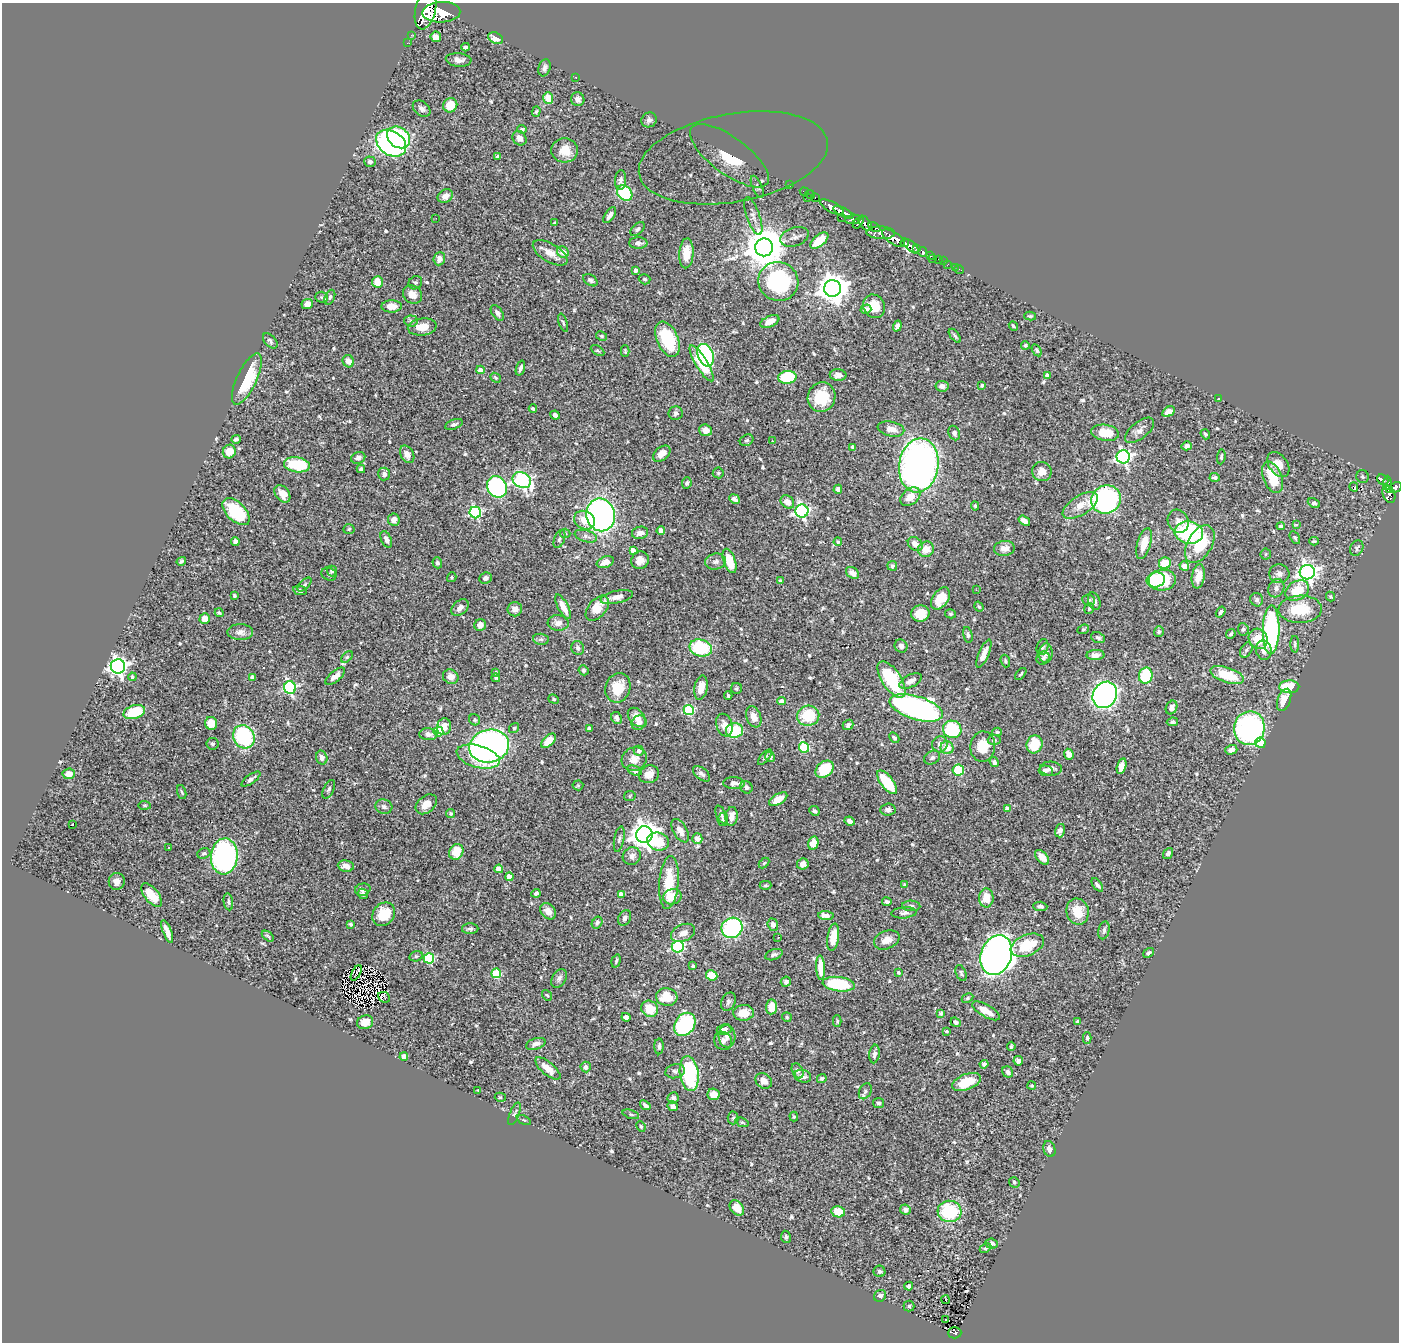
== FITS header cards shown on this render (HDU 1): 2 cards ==
NAXIS1  =                 1397
NAXIS2  =                 1340

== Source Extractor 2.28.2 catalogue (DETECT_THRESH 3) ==
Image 1397 x 1340 px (HDU 1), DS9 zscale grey, 1 PNG px = 1 image px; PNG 1401 x 1344 px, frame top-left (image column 1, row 1340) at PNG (2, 3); each listed source drawn as its Kron ellipse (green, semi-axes under 4 px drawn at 4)
Background 1.22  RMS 0.027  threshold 0.0815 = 3 sigma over >= 5 px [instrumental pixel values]
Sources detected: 624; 2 with non-positive FLUX_AUTO (blend fragments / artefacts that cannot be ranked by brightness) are neither listed nor drawn; of the other 622, the 500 brightest by FLUX_AUTO listed and drawn (122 fainter detections omitted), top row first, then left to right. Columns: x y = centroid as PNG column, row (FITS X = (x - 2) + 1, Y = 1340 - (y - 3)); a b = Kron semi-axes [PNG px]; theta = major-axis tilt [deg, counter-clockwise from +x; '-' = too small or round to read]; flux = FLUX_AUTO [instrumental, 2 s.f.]
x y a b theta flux
426 9 20 10 77 4500
441 12 19 10 2 4400
411 35 2 2 - 5.9
436 37 5 5 - 14
496 38 8 5 -24 15
407 43 2 2 - 6.9
466 47 4 3 - 5.2
459 60 13 6 -5 9.2
544 68 9 6 72 7.3
575 77 3 2 - 3.9
548 98 6 5 - 32
578 99 7 6 - 8.3
450 105 7 7 - 38
422 109 10 7 -37 7
536 112 5 4 - 2.5
649 120 8 7 - 6
522 129 5 4 - 4.5
399 137 12 10 -37 170
520 138 7 6 - 9.7
391 143 16 12 -35 490
565 150 13 12 - 33
498 156 3 3 - 2.8
729 156 47 18 -36 35
733 158 96 44 10 10
370 162 6 5 - 5.6
621 180 10 5 86 6.2
789 184 3 2 - 5.9
757 187 12 4 -66 4.6
804 192 4 2 - 9.8
625 193 8 6 -47 150
810 195 5 2 - 12
445 196 8 6 30 14
807 198 4 2 - 70
815 198 3 2 - 15
832 207 13 5 -28 1100
844 212 11 4 -25 1400
610 215 9 4 56 9.1
753 216 20 6 -71 12
436 218 2 2 - 17
841 218 2 2 - 7.3
853 219 8 4 8 430
555 223 4 3 - 4.8
858 223 7 3 53 340
865 223 8 5 -53 760
874 227 6 3 -31 340
638 229 8 5 41 4.5
881 233 14 6 -2 820
794 237 15 9 19 9.2
893 238 13 6 -34 2400
819 241 11 5 40 42
638 243 9 5 0 6.4
905 243 4 3 - 390
911 246 9 4 -44 760
764 247 9 9 - 6700
916 248 3 3 - 200
563 252 6 5 - 18
923 252 5 4 - 250
550 253 19 9 -31 22
686 253 15 7 87 31
930 255 3 3 - 240
439 259 6 6 - 12
933 259 3 2 - 7.9
939 260 4 3 - 50
943 261 2 2 - 19
947 264 4 2 - 23
955 267 3 2 - 4.2
959 269 5 3 - 17
636 270 4 3 - 6
645 279 6 5 - 3.7
590 280 8 5 -35 4.2
377 282 6 5 - 22
778 282 20 19 - 210
415 283 7 6 - 4
833 288 8 8 - 2800
412 294 10 8 -35 19
322 297 6 5 - 3.1
330 297 8 5 67 4
307 304 6 5 - 9.1
392 306 10 6 1 21
874 306 12 10 -58 39
866 309 5 4 - 6.3
497 313 9 5 -55 5.9
1030 316 6 3 -13 2.9
411 321 7 5 -6 4.2
770 321 10 5 24 16
563 323 9 3 -71 2.9
897 326 5 4 - 7.1
1013 326 5 2 - 2.8
422 327 14 8 7 27
601 336 6 4 -27 2.5
955 336 8 4 -52 3.9
667 339 19 10 -66 99
270 341 9 5 -49 4.6
1025 345 4 4 - 3
1037 350 6 4 -59 2.9
597 351 7 4 -30 2.9
625 351 6 3 90 2.5
706 355 11 7 -70 330
348 361 6 5 - 16
702 363 21 6 -59 65
520 368 7 3 71 6
480 370 4 4 - 11
838 375 8 6 -3 9.2
1047 375 4 4 - 6.3
787 377 9 6 8 120
495 378 6 4 -39 2.7
247 379 28 10 65 92
982 385 4 3 - 3
942 386 6 5 - 9.2
821 397 15 14 - 56
1219 399 3 3 - 2.7
533 408 4 3 - 3.6
1169 412 7 4 32 16
676 413 7 7 - 6
555 415 5 4 - 7.2
454 424 9 5 21 4.4
891 429 13 7 -12 15
705 430 6 5 - 11
1140 430 17 8 39 12
954 433 7 5 -64 5.7
1105 433 14 8 -8 34
1205 434 5 4 - 3
236 439 5 3 - 3.8
747 440 7 5 28 3.4
772 441 3 2 - 4.6
1187 446 5 4 - 9.3
853 447 4 3 - 4.7
229 452 7 6 - 28
407 454 9 6 -59 11
662 454 10 6 40 18
1123 457 6 6 - 470
1221 457 7 4 83 3.5
358 458 7 5 21 7.7
297 465 13 7 -9 100
919 465 27 19 82 1100
1278 465 14 9 -53 19
361 469 4 3 - 4.1
1042 471 10 9 - 16
718 473 5 5 - 2.8
384 474 6 6 - 7.1
1215 477 5 3 - 3.6
1273 477 16 9 -69 56
1362 477 6 6 - 3.7
522 480 9 7 -30 360
1383 480 6 4 -39 130
687 483 6 4 84 4
1387 483 7 4 86 150
497 487 11 9 -60 380
1354 487 5 3 - 24
1395 487 6 5 - 420
838 489 4 4 - 7.5
1390 490 4 3 - 240
282 494 10 7 -52 19
1389 494 9 6 -69 270
910 497 11 7 40 24
735 499 5 4 - 6.3
1106 499 15 14 - 480
787 502 7 6 - 14
1314 503 6 4 -25 4.1
1080 505 20 9 32 26
975 506 4 4 - 2.5
802 511 6 6 - 400
236 512 17 9 -44 95
475 512 6 5 - 230
601 515 16 14 -79 690
394 520 6 5 - 10
584 520 11 9 -29 28
1024 521 6 4 -36 9.9
1178 521 12 10 -62 12
1297 525 4 3 - 3.6
1281 526 4 3 - 4.3
349 529 5 5 - 2.7
661 531 4 4 - 14
565 533 5 4 - 2.5
640 533 8 6 12 11
1189 533 14 11 -10 190
586 536 11 6 -16 6.7
1295 538 7 4 -60 3.4
386 539 9 5 -67 8.4
559 539 9 5 68 4.8
235 541 4 4 - 5.8
1314 541 4 3 - 2.8
838 542 4 4 - 3.4
1144 543 16 6 74 26
915 544 8 6 -37 14
1200 544 20 12 60 69
1004 548 10 7 5 13
1357 548 8 6 66 4.3
926 549 8 7 - 21
633 550 4 4 - 11
1266 554 5 5 - 2.8
640 560 9 8 - 15
181 561 5 4 - 4.3
716 561 10 8 12 7.6
729 561 12 6 -71 42
605 562 9 5 19 11
437 563 5 4 - 3.9
1165 563 6 5 - 56
892 566 5 4 - 4.4
1184 566 5 4 - 16
332 571 5 5 - 3.3
1307 572 7 7 - 830
852 573 7 5 -38 14
329 574 8 6 -27 4.7
1279 574 10 9 - 10
1198 576 12 6 81 22
452 577 5 4 - 3.2
485 578 6 5 - 6.7
1156 580 9 7 11 42
1162 580 13 10 7 130
780 581 4 3 - 3.5
304 585 9 4 46 2.7
1276 588 9 7 63 8.6
300 590 7 4 -12 4.5
976 590 3 2 - 2.8
1297 591 13 9 31 44
234 596 3 3 - 2.8
1330 596 5 4 - 2.5
617 597 16 6 12 15
940 598 12 8 55 42
1088 600 6 5 - 4
1257 600 7 6 - 5.1
1094 601 9 6 -69 6.1
563 607 13 5 -62 22
979 607 5 4 - 2.9
460 608 10 6 42 9.8
597 608 15 8 49 41
1089 608 5 5 - 3.5
515 609 7 7 - 11
1300 609 22 13 1 67
1221 612 6 4 58 4.5
219 613 4 4 - 2.5
920 614 9 8 - 42
951 614 5 4 - 2.7
205 618 5 5 - 17
558 623 10 8 -5 11
480 625 6 5 - 11
1083 629 6 4 22 2.5
1243 629 6 5 - 4
1271 630 24 8 89 310
240 632 13 8 -1 11
1159 632 5 5 - 3.1
1231 634 5 4 - 3.2
968 635 8 4 -76 4.9
1098 638 7 5 -22 4.4
541 639 8 5 -7 4.3
1258 639 10 9 - 40
1295 644 8 4 -90 3.6
901 646 7 6 - 7.4
1042 647 8 5 74 3.6
578 648 7 6 - 5
701 648 11 8 -14 110
1246 650 8 5 60 4.8
1264 650 10 7 -79 12
1046 653 10 7 87 11
984 654 15 5 66 14
1095 655 9 5 1 10
347 657 7 4 44 2.7
1043 658 7 6 - 4.3
1005 661 6 4 -72 3.3
118 666 7 7 - 760
583 670 5 4 - 2.6
496 672 3 3 - 2.5
1021 674 7 3 50 2.7
1227 675 17 7 -19 66
335 676 12 5 40 12
1146 676 8 6 77 90
132 677 4 3 - 3.5
252 677 4 4 - 5.7
451 677 8 7 - 14
496 678 4 4 - 3.1
892 679 21 9 -57 120
911 681 12 6 27 9.4
1289 687 10 6 1 71
290 688 6 6 - 240
618 688 15 12 72 48
701 688 12 6 79 23
736 688 5 5 - 3.3
1105 695 14 11 59 820
728 696 4 4 - 2.6
554 699 5 4 - 2.7
1284 700 11 6 70 24
781 701 4 4 - 14
916 708 27 11 -17 710
1171 708 7 5 65 9
689 710 5 5 - 170
134 712 11 6 17 70
808 716 11 10 - 67
637 717 11 7 -51 19
754 717 11 7 -69 17
617 718 6 5 - 8.6
475 720 6 5 - 3.5
1172 722 5 4 - 3.7
211 723 6 6 - 31
639 723 8 7 - 12
724 725 12 8 -73 14
848 725 6 5 - 5.6
444 727 8 7 - 17
514 728 5 4 - 2.7
589 728 4 3 - 3.6
1249 728 17 15 78 350
952 729 9 8 - 130
734 730 8 7 - 77
438 731 5 5 - 120
997 732 5 3 - 2.8
428 734 9 6 -4 10
244 737 12 10 -56 180
894 738 6 3 -44 2.8
994 740 6 5 - 3.1
549 741 9 5 44 26
1260 743 5 5 - 69
212 744 6 5 - 4.2
940 744 8 7 - 12
1034 744 9 8 - 53
489 746 20 16 13 770
983 746 15 12 83 35
804 747 5 5 - 130
947 748 6 6 - 24
1231 750 6 4 17 7.7
639 751 5 5 - 8.4
1069 754 5 4 - 11
478 757 22 11 -15 62
765 757 9 3 50 3.2
770 757 5 4 - 5.4
322 758 7 5 -74 7.6
932 758 8 6 32 5.4
634 759 13 11 35 17
994 762 5 4 - 5
1121 766 8 4 75 19
825 769 10 7 39 73
1051 769 11 7 -3 8.3
958 770 6 5 - 58
635 771 7 4 -20 5
1046 771 7 5 -3 4.7
69 774 6 5 - 15
649 774 10 8 21 20
701 774 10 5 -41 7.7
251 779 11 4 35 6.9
887 782 14 6 -52 77
734 783 11 6 -3 8.8
578 785 5 5 - 2.6
746 787 6 6 - 6.6
329 789 10 5 64 4.6
182 792 7 3 -71 2.6
630 796 6 5 - 2.7
778 799 10 5 32 20
426 804 12 8 40 19
145 805 6 4 -3 2.5
384 807 8 7 - 7
1007 808 4 3 - 8.3
888 810 7 6 - 6.3
814 811 5 4 - 3.6
451 813 4 4 - 4.1
721 814 9 4 -67 4.9
731 816 9 6 83 15
723 819 6 5 - 4.3
850 821 5 4 - 8.9
72 825 3 3 - 27
680 831 13 7 -61 15
1060 831 7 5 75 9.6
644 834 8 8 - 2200
619 839 13 5 79 5.4
697 839 5 5 - 9.5
658 841 11 8 -14 51
813 843 7 5 77 23
168 848 3 3 - 4.6
456 852 8 7 - 38
204 853 6 5 - 4.3
1168 853 6 4 53 5.7
224 856 18 13 85 480
632 856 9 8 - 11
1042 857 9 5 -48 18
764 863 6 4 45 2.6
803 864 6 5 - 7.9
346 866 8 5 -7 13
499 869 4 4 - 28
509 877 4 4 - 26
117 881 8 8 - 11
669 883 27 9 86 61
904 884 4 3 - 2.5
765 885 6 4 2 2.6
1097 885 8 4 -52 5
363 890 8 6 16 5.9
536 893 4 4 - 4.5
363 894 5 5 - 4.3
621 894 4 4 - 16
152 895 14 7 -51 35
672 897 9 7 13 29
986 898 9 7 88 29
228 902 8 4 -80 4
887 902 5 3 - 4.6
911 906 9 5 -2 5.7
1040 906 7 4 -4 6.4
548 911 9 7 -47 15
1078 912 13 11 -76 36
904 913 12 5 5 6.5
384 914 13 10 49 43
826 916 7 4 -5 15
625 918 8 6 64 6.1
597 923 6 5 - 6.5
351 924 4 4 - 3.3
773 925 6 5 - 8.1
732 928 11 10 - 240
470 929 8 5 0 4.7
1104 930 9 5 77 5.5
167 931 12 4 -69 15
683 933 13 8 25 13
268 936 7 3 -38 2.6
778 937 3 2 - 3.7
833 937 14 5 82 32
887 940 13 9 22 18
1027 945 17 10 22 67
678 947 6 6 - 240
1149 953 6 4 36 4.4
774 955 9 5 19 5.3
996 955 20 15 71 2100
416 956 7 5 14 3.7
429 958 5 5 - 160
616 961 7 4 74 3.4
693 966 4 3 - 2.9
821 968 12 4 -86 31
898 972 3 3 - 2.6
356 973 8 2 61 2.9
496 973 5 5 - 110
961 973 8 5 -70 3.7
712 975 6 5 - 47
559 978 10 7 58 6.7
786 982 5 5 - 4.9
839 984 16 7 -7 130
547 995 6 4 -51 2.7
384 997 6 5 - 7.1
667 997 11 9 -13 46
967 998 6 4 28 3
728 1002 9 7 64 5.7
771 1007 7 5 86 26
650 1009 9 7 -37 44
986 1011 16 6 -30 24
744 1013 10 8 1 28
941 1013 4 3 - 4.6
626 1017 4 4 - 5.7
787 1017 5 5 - 2.7
837 1021 6 4 90 2.7
1078 1021 3 3 - 3.5
365 1022 8 7 - 22
956 1022 5 4 - 4.1
685 1024 13 9 53 210
724 1029 7 5 10 6.2
947 1031 3 3 - 3.2
727 1036 11 8 -87 12
1087 1038 6 4 90 4.2
723 1041 9 8 - 7.1
536 1044 10 5 17 9.4
659 1046 8 4 89 4.7
1011 1046 4 3 - 2.8
874 1054 9 5 82 7.1
404 1057 4 4 - 18
1018 1061 5 4 - 6.8
984 1064 4 4 - 4.8
586 1067 5 5 - 7.4
548 1068 15 6 -40 20
675 1071 10 7 12 6.8
798 1071 8 5 -64 4.9
1008 1072 6 5 - 6.4
689 1074 17 9 -82 180
803 1076 8 6 -14 9.4
822 1078 5 4 - 4.1
764 1081 9 7 -38 11
967 1082 15 8 21 47
1032 1085 4 4 - 2.9
478 1090 3 2 - 7.5
865 1091 8 6 62 5.4
713 1094 6 5 - 23
500 1097 5 4 - 2.8
673 1098 6 5 - 4.7
878 1103 5 5 - 3.7
645 1105 6 3 -39 5.3
673 1106 5 4 - 5.9
514 1114 12 5 68 4.5
631 1114 8 4 -18 2.9
794 1117 5 4 - 2.6
733 1118 6 5 - 3.4
524 1120 8 4 -26 2.7
742 1122 7 4 -20 2.9
641 1126 5 3 - 2.7
1049 1149 8 6 -70 9.1
1014 1182 5 5 - 3
737 1208 8 6 -48 22
905 1210 5 5 - 8.7
950 1211 12 10 -6 120
838 1212 7 5 -11 41
786 1237 6 5 - 3.4
992 1244 6 5 - 7.1
985 1248 6 4 25 2.9
879 1271 6 5 - 3.9
909 1286 4 3 - 3.4
880 1296 6 5 - 7.6
946 1300 4 3 - 8
909 1306 5 5 - 3.3
946 1320 3 2 - 5.5
955 1333 6 5 - 70
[122 fainter detections neither listed nor drawn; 2 non-positive-flux detections neither listed nor drawn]